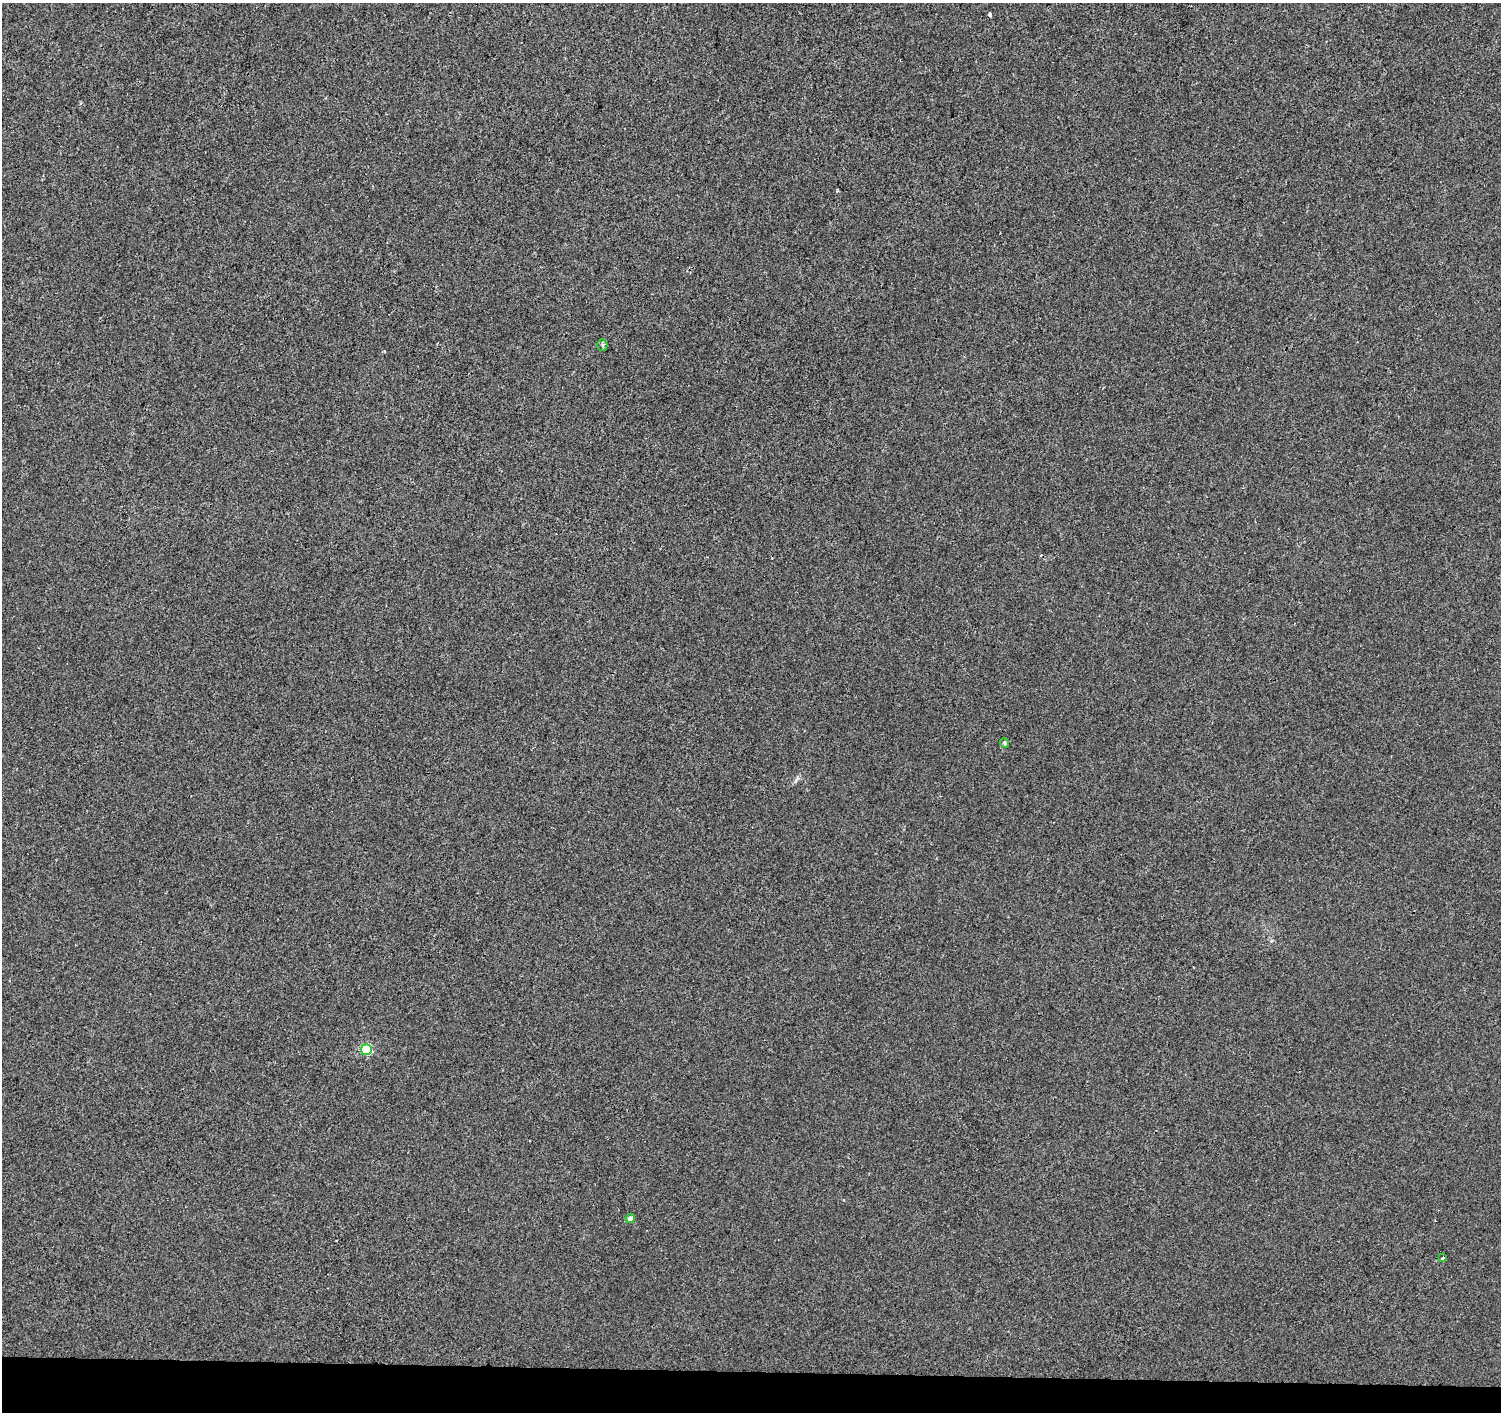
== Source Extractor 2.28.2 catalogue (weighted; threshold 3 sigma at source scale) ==
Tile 8 of 3 x 3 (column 2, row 3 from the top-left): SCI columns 1506-3004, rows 282-1691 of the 4502 x 4738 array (HDU 1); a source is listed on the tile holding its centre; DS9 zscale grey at full resolution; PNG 1503 x 1414 px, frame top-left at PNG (2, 3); each listed source drawn as its Kron ellipse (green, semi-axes under 4 px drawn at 4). Shown black and unused: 3% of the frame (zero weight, under 2 of 3 exposures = <1% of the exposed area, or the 3 px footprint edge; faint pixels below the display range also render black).
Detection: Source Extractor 2.28.2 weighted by HDU 2 'WHT'; one run over the whole footprint, this tile lists its part. Background -7.82e-04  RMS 0.0042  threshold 0.0187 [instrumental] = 3 sigma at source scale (4.5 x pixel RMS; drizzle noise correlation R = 1.50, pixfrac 1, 0.0396/0.0396 arcsec/px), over >= 5 px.
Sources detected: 6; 1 cosmic-ray / hot-pixel residue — neither listed nor drawn; the other 5 listed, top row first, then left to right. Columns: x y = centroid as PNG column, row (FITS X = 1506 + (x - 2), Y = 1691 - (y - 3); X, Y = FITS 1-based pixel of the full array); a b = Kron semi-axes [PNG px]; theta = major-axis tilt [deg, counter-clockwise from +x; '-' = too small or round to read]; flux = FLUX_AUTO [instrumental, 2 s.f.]
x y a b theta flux
602 345 5 5 - 0.76
1005 743 5 4 - 1.2
366 1050 5 5 - 24
630 1218 5 4 - 2.3
1443 1258 3 3 - 1.2